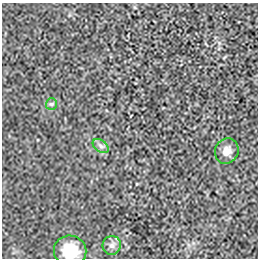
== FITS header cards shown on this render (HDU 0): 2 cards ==
NAXIS1  =                  256 / length of data axis 1
NAXIS2  =                  256 / length of data axis 2

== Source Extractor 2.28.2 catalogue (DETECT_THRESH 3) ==
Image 256 x 256 px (HDU 0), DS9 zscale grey, 1 PNG px = 1 image px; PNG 260 x 260 px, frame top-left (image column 1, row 256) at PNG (2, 3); each listed source drawn as its Kron ellipse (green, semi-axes under 4 px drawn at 4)
Background -1.24e-04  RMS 0.0028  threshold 0.00841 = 3 sigma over >= 5 px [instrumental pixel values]
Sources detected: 5; all 5 listed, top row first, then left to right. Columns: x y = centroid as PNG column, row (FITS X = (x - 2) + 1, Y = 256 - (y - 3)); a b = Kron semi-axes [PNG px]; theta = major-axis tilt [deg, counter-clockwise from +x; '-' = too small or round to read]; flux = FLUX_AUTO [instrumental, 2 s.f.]
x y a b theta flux
51 104 5 5 - 0.31
101 146 9 5 -37 0.71
227 151 13 11 63 1.5
112 245 9 9 - 1
70 251 16 15 - 6.4
At the frame edge (FLAGS 8, measured only in part): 1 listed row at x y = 70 251